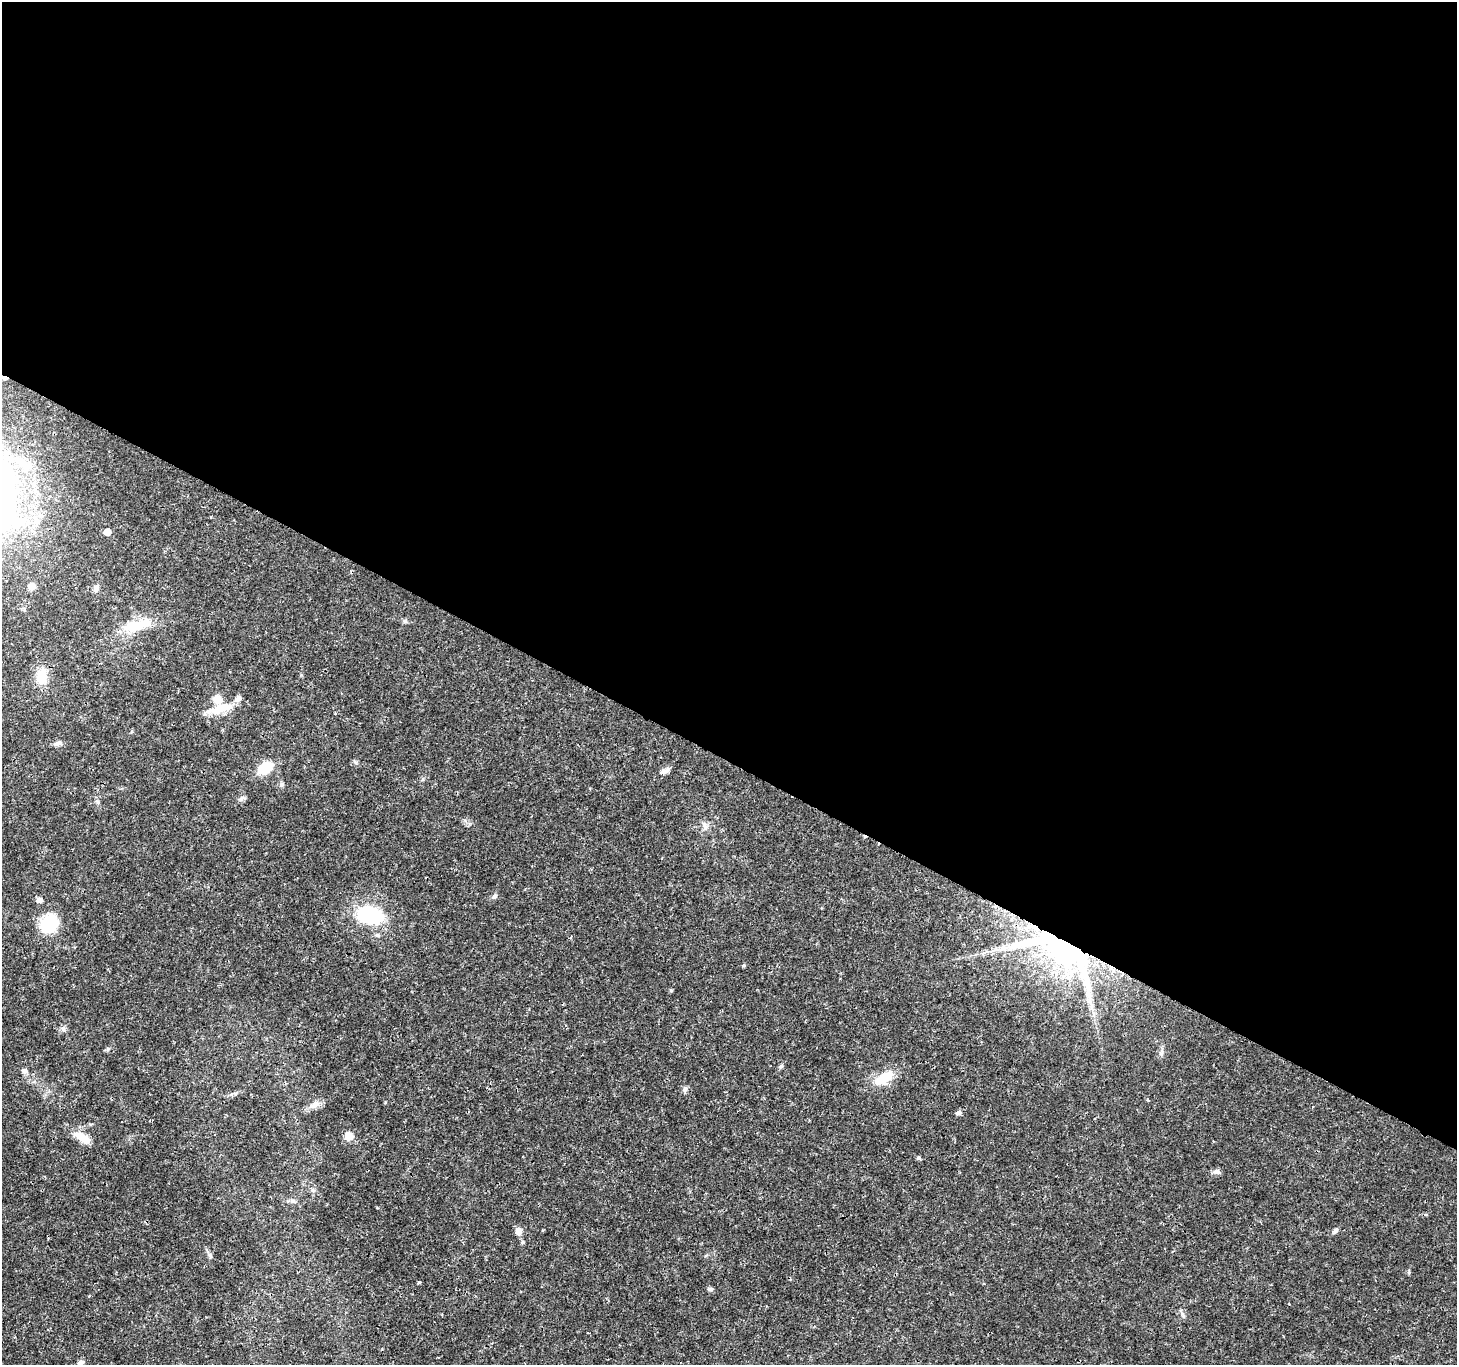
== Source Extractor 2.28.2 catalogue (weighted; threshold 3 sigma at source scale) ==
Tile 3 of 4 x 4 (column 3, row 1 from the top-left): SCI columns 2916-4370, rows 4289-5651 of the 5835 x 5916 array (HDU 1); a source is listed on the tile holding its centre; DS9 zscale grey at full resolution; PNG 1459 x 1367 px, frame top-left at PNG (2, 2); no overlay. Shown black and unused: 56% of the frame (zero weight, under 3 of 4 exposures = <1% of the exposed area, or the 3 px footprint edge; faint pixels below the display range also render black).
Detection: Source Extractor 2.28.2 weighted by HDU 2 'WHT'; one run over the whole footprint, this tile lists its part. Background 0.0187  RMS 0.0017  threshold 0.00782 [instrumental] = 3 sigma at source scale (4.5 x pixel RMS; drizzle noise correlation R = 1.50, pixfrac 1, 0.0396/0.0396 arcsec/px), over >= 5 px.
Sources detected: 47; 2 inside a brighter object's white glare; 2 cosmic-ray / hot-pixel residue — not listed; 2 inside a brighter listed object's ellipse — not listed separately; the other 41 listed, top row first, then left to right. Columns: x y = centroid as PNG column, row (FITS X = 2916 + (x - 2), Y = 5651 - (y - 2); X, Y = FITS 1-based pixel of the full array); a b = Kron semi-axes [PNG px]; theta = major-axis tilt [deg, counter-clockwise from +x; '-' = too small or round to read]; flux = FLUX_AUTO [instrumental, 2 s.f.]
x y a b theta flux
4 378 5 3 - 0.77
22 462 23 13 -43 4.1
211 517 3 3 - 0.18
107 532 5 5 - 1.6
32 586 8 8 - 1
96 587 8 8 - 0.56
137 625 45 14 14 5.6
41 677 18 13 76 3.3
221 708 33 11 17 3.5
335 713 3 3 - 0.13
57 744 11 6 18 0.57
265 768 15 10 32 4.3
665 771 12 6 28 0.77
282 785 6 5 - 0.52
705 826 11 5 -72 0.63
494 896 8 6 29 0.46
39 900 6 5 - 0.83
369 915 30 18 -11 11
49 924 22 18 42 6.7
377 935 5 5 - 0.29
1065 945 104 61 -30 74
744 965 4 4 - 0.24
671 990 5 3 - 0.19
63 1029 7 4 89 0.36
781 1066 6 4 43 0.28
24 1071 8 7 - 0.55
884 1078 27 13 30 4.2
685 1089 8 6 88 0.44
315 1104 16 8 32 1.2
958 1113 8 5 26 0.47
349 1136 11 10 - 1.4
82 1137 25 10 -31 2.6
919 1158 4 4 - 0.37
1217 1172 11 6 -5 0.53
518 1231 11 8 87 0.99
1335 1231 8 5 49 0.45
210 1256 7 5 -70 0.39
419 1282 3 3 - 0.6
709 1289 6 5 - 0.31
1183 1315 10 5 -66 0.47
80 1363 10 6 38 0.6
Overlapping masked pixels (flux is a lower limit): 2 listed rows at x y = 4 378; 1065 945
Isophote crosses this tile's border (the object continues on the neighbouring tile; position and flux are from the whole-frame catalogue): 1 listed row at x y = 80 1363
Unlisted compact peaks at least as high as the median listed source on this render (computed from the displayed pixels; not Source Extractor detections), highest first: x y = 108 1049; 1409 1272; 356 763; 1161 1053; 405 621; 97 801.